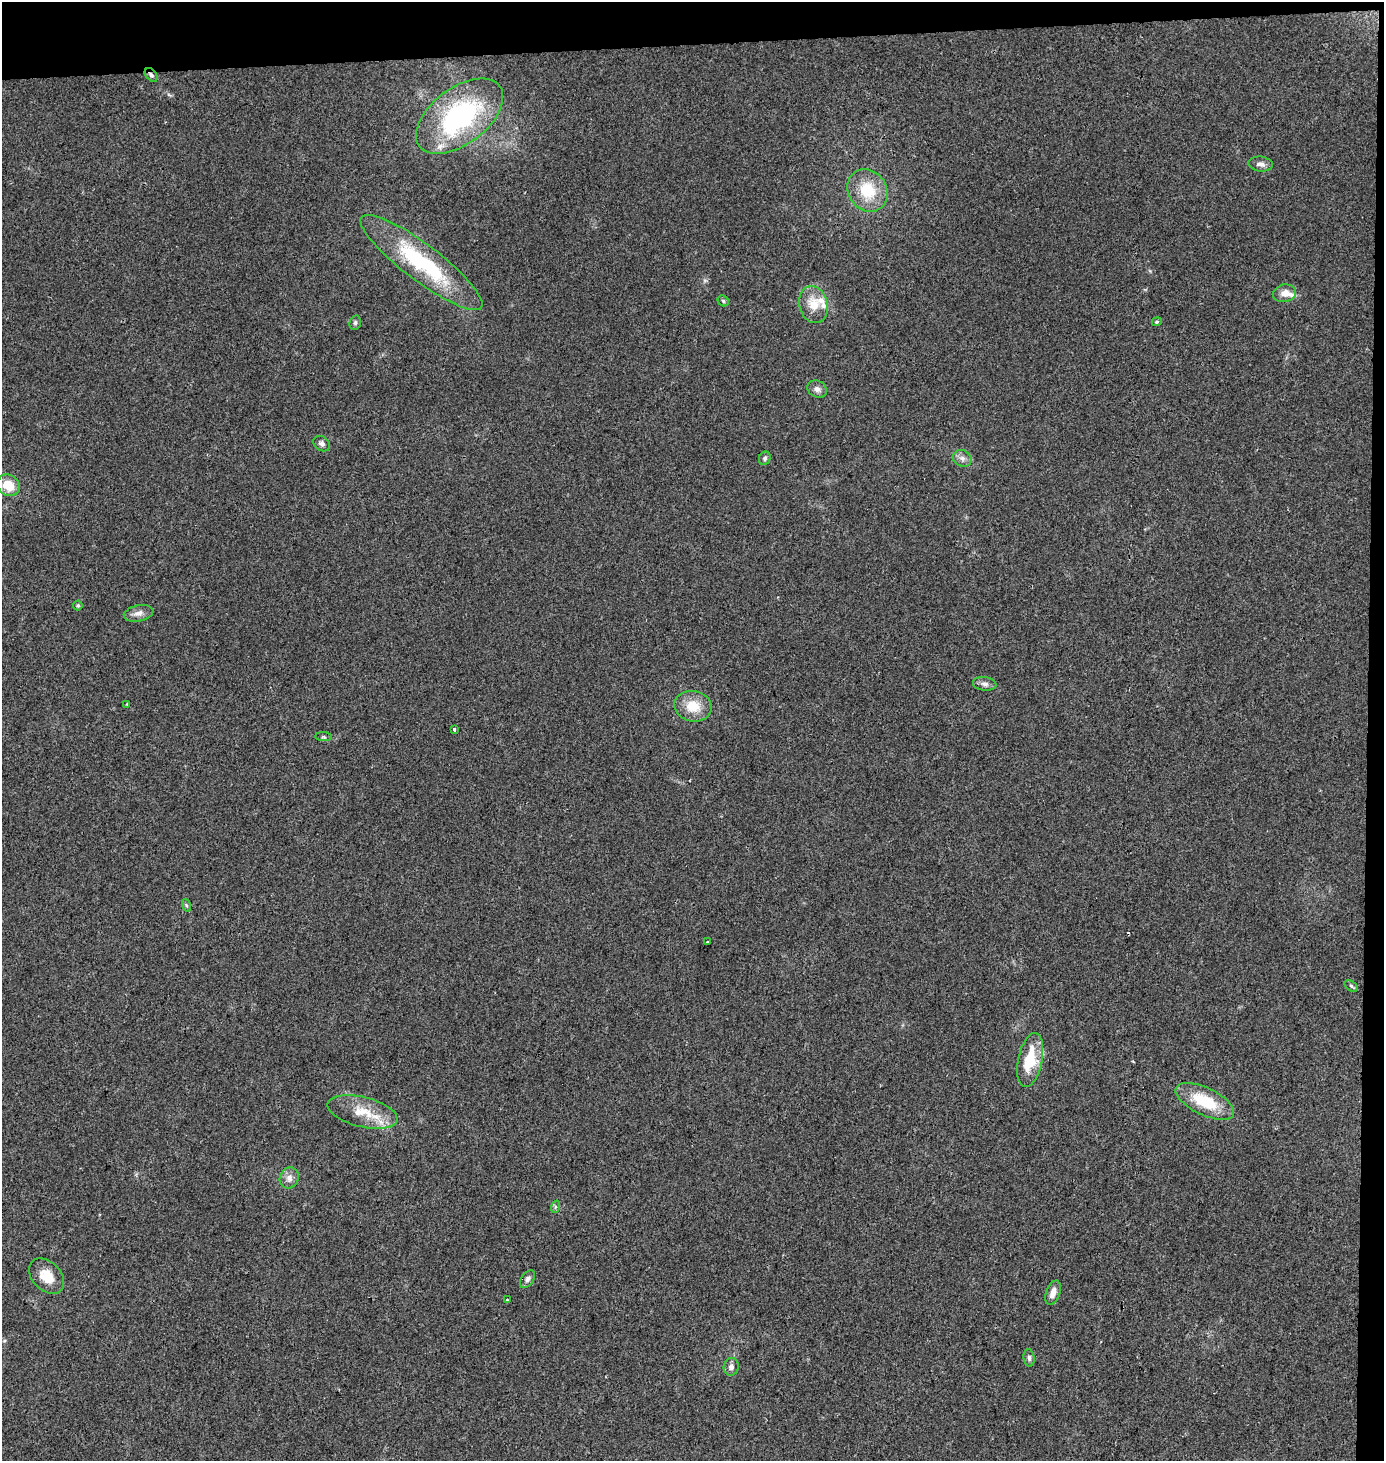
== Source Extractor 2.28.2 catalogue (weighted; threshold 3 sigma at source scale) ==
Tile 3 of 3 x 3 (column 3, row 1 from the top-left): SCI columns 2771-4152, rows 2935-4393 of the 4152 x 4411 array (HDU 1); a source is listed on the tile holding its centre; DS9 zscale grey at full resolution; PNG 1386 x 1463 px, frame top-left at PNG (2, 2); each listed source drawn as its Kron ellipse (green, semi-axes under 4 px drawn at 4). Shown black and unused: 4% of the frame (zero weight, under 2 of 3 exposures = <1% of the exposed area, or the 3 px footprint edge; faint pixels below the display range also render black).
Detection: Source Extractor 2.28.2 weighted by HDU 2 'WHT'; one run over the whole footprint, this tile lists its part. Background 0.0538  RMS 0.007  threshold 0.0317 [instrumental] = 3 sigma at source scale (4.5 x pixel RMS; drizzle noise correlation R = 1.50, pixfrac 1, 0.0396/0.0396 arcsec/px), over >= 5 px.
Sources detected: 40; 1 cosmic-ray / hot-pixel residue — neither listed nor drawn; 3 inside a brighter listed object's ellipse — not listed separately; the other 36 listed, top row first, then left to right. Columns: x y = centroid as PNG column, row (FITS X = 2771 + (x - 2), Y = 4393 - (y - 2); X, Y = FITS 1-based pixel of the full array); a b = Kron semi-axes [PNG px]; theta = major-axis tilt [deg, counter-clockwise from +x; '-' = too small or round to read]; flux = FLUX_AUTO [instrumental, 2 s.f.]
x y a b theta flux
151 75 8 5 -49 1.9
460 116 50 28 37 120
1261 164 12 7 -6 3.3
867 190 22 19 -56 26
421 262 75 18 -37 78
1284 293 12 8 13 5.6
723 301 6 5 - 1
813 305 19 14 -74 13
1157 322 5 3 - 0.88
355 323 7 5 76 1.4
817 389 10 8 -27 3.3
322 443 9 7 -37 2.4
765 458 7 5 65 1.6
962 458 10 8 -26 3.3
8 485 12 10 -31 13
78 605 5 5 - 1.1
139 613 15 8 12 4.5
985 684 12 6 -7 2.9
127 704 3 3 - 0.58
693 706 19 15 -12 16
454 730 3 3 - 3.2
324 737 8 4 -3 1.3
186 905 6 4 -71 1
708 942 4 3 - 1.7
1351 986 7 5 -37 1.3
1030 1060 27 12 78 26
1205 1101 32 13 -26 30
362 1112 36 15 -14 19
289 1178 11 9 63 4.3
555 1207 6 4 71 1.1
47 1276 20 14 -46 13
528 1279 10 6 54 2.4
1053 1293 12 7 70 5
507 1300 3 3 - 4.1
1029 1358 9 5 -83 1.9
731 1367 9 7 78 3.1
Overlapping masked pixels (flux is a lower limit): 1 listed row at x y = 151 75